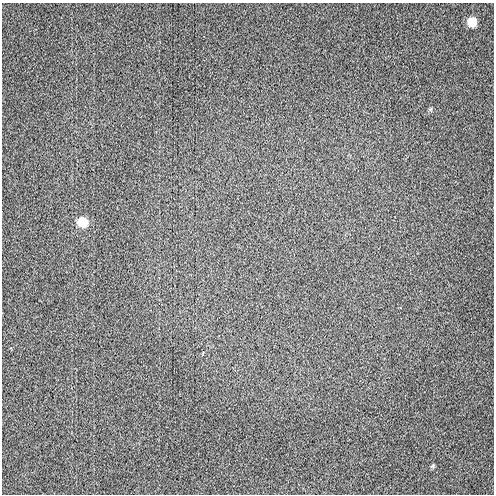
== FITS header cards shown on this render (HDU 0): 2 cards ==
NAXIS1  =                  492 / Axis length
NAXIS2  =                  492 / Axis length

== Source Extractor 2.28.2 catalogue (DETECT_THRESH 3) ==
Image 492 x 492 px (HDU 0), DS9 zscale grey, 1 PNG px = 1 image px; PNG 496 x 496 px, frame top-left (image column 1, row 492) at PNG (2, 3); no overlay
Background 26.2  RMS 2.2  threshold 6.65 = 3 sigma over >= 5 px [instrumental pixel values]
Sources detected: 5; all 5 listed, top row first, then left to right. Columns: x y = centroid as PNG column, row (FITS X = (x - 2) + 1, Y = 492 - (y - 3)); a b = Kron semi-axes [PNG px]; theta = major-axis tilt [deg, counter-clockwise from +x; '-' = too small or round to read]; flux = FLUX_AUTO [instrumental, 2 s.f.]
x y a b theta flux
472 22 7 7 - 2900
431 109 6 4 87 220
83 222 8 8 - 3900
203 353 4 2 - 350
433 466 6 5 - 230